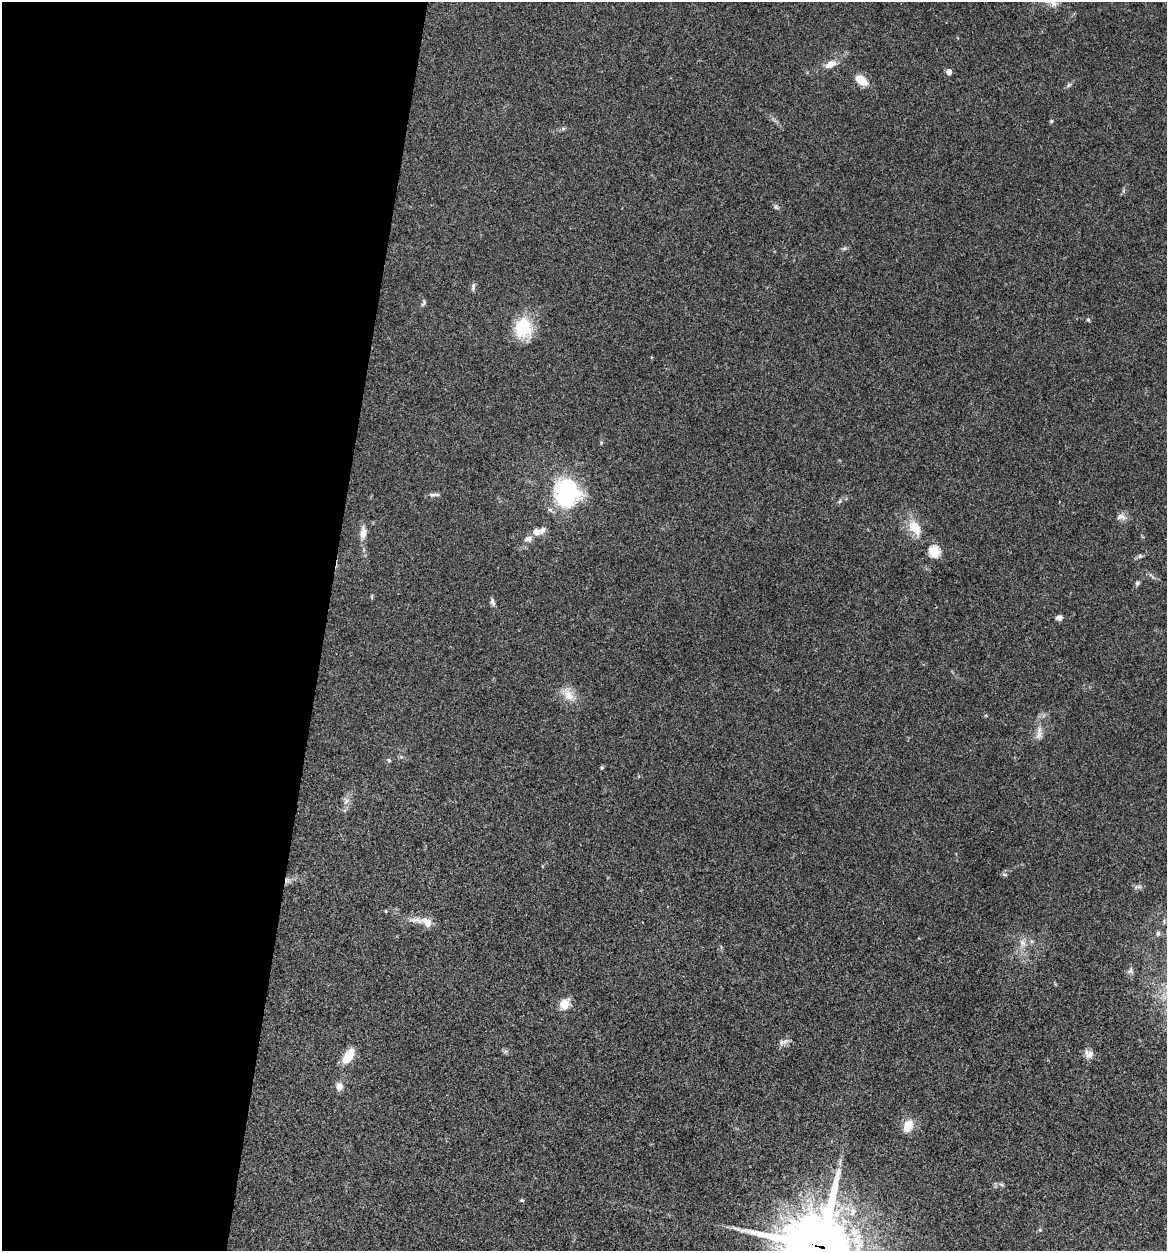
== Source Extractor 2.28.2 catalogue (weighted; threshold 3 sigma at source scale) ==
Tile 5 of 4 x 4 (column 1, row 2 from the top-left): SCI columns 243-1407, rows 2502-3750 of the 5022 x 5005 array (HDU 1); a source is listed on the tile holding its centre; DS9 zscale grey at full resolution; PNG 1169 x 1253 px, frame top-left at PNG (2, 2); no overlay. Shown black and unused: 28% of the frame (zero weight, under 3 of 4 exposures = <1% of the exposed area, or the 3 px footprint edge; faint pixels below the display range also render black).
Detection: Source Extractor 2.28.2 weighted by HDU 2 'WHT'; one run over the whole footprint, this tile lists its part. Background 0.0635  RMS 0.0051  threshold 0.023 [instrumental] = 3 sigma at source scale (4.5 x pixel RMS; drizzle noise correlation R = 1.50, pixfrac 1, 0.05/0.05 arcsec/px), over >= 5 px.
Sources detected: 48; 1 inside a brighter object's white glare — not listed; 1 inside a brighter listed object's ellipse — not listed separately; the other 46 listed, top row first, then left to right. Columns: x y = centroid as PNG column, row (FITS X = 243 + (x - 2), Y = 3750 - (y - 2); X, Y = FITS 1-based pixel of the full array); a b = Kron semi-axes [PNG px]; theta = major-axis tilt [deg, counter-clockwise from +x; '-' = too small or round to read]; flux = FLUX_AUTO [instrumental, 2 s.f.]
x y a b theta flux
1053 3 12 8 -41 2.9
831 64 15 8 27 4.2
949 72 5 4 - 3.9
861 80 12 7 -38 8.9
1068 85 6 4 87 0.76
1051 121 5 4 - 0.57
563 129 5 5 - 0.81
776 207 8 5 -65 1
473 287 9 5 89 1.3
424 303 10 4 51 0.83
1088 320 5 4 - 0.62
523 327 23 18 88 20
568 490 21 14 -38 43
434 495 16 4 2 1.5
840 501 6 4 70 0.73
1121 517 13 8 -4 2.5
915 527 21 14 -53 9.1
536 532 11 8 -3 3.5
363 533 16 9 82 3.8
528 539 10 8 7 2.3
934 552 5 5 - 42
1140 556 6 5 - 0.9
1137 583 6 6 - 0.91
493 602 11 5 -68 1.3
1059 618 6 6 - 2.2
568 695 17 12 -47 6.1
1039 733 19 6 82 3.5
389 760 5 4 - 0.56
602 768 5 4 - 0.63
346 801 7 5 48 1.5
1004 875 7 3 -19 0.65
386 911 4 3 - 0.55
426 922 25 10 -14 7
1158 933 7 5 76 0.96
1023 943 9 6 -60 2
1130 971 8 7 - 1.4
565 1004 10 8 59 7.3
783 1041 14 5 19 1.9
506 1051 8 3 19 0.76
1089 1054 12 10 -25 2.8
348 1056 14 7 56 12
339 1086 10 8 79 2.9
908 1126 15 10 59 6.6
1002 1185 7 3 -19 0.86
522 1200 5 5 - 0.6
822 1247 28 25 -27 3200
Overlapping masked pixels (flux is a lower limit): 1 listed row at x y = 822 1247
Isophote crosses this tile's border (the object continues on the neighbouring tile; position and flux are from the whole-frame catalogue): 2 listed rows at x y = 1053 3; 822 1247